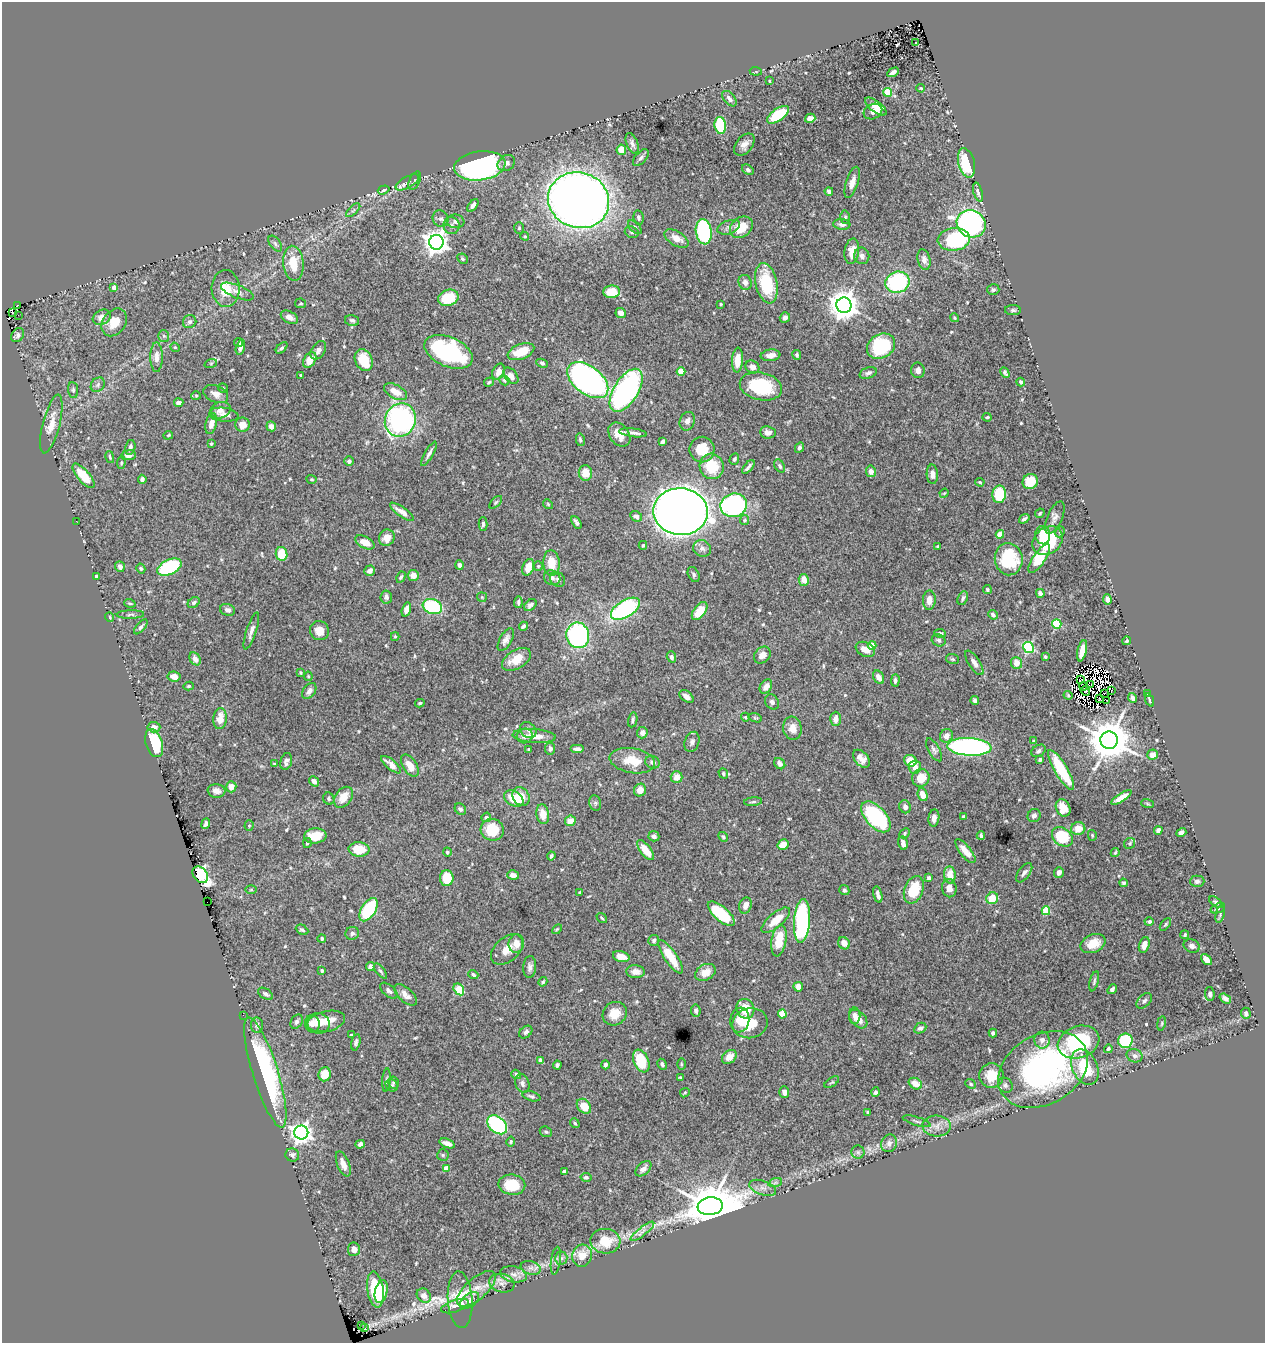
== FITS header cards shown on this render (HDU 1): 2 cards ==
NAXIS1  =                 1263
NAXIS2  =                 1341

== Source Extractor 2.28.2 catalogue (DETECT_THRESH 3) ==
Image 1263 x 1341 px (HDU 1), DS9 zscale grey, 1 PNG px = 1 image px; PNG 1267 x 1345 px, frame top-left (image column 1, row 1341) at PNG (2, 2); each listed source drawn as its Kron ellipse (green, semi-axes under 4 px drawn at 4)
Background 1.42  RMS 0.028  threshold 0.083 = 3 sigma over >= 5 px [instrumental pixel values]
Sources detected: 579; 6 with non-positive FLUX_AUTO (blend fragments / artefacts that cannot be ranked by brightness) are neither listed nor drawn; of the other 573, the 500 brightest by FLUX_AUTO listed and drawn (73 fainter detections omitted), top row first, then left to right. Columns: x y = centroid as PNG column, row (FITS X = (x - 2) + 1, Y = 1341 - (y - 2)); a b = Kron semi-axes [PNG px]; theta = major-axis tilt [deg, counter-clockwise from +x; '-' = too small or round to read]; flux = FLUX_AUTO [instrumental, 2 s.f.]
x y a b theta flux
916 42 3 2 - 4.9
756 71 6 4 -6 2
893 72 6 4 29 5.9
769 81 4 3 - 2
921 88 4 3 - 2
887 92 4 4 - 64
729 99 9 5 -49 7.6
876 106 12 5 -38 17
873 112 9 7 25 14
778 115 12 6 35 83
810 118 5 4 - 11
720 125 8 5 -81 120
632 143 11 5 -69 7.3
744 144 12 8 51 13
621 150 5 4 - 21
641 158 10 5 48 5.8
506 163 9 7 35 9.5
966 163 15 8 -76 68
480 166 26 14 8 640
748 170 6 4 -33 4.3
415 181 9 5 67 4
407 182 13 5 29 9.5
852 182 16 6 72 14
384 190 6 3 18 3.6
829 191 4 3 - 5.8
978 192 10 4 -74 5.9
579 200 31 27 -20 2300
473 205 7 4 54 8.1
353 210 9 3 44 3.6
845 217 6 4 88 3.2
638 218 7 5 -82 4.7
440 219 8 7 - 7.4
456 221 9 7 -8 7.4
842 224 8 5 -5 5.9
971 224 15 13 -29 440
451 225 8 8 - 6.7
635 227 8 5 -46 4.3
729 227 12 6 20 7.8
741 227 12 9 38 42
519 228 6 5 - 2.9
632 232 7 5 -19 4.6
704 232 13 8 -81 210
525 236 4 4 - 2.1
676 239 13 7 -31 20
954 239 16 11 6 200
436 242 7 7 - 1700
275 244 9 5 -53 5.1
852 251 13 7 83 20
862 256 8 7 - 7.5
463 259 5 4 - 3.7
924 260 10 6 -76 9.1
293 263 17 10 -85 44
745 282 7 6 - 8
897 282 12 10 18 190
766 283 20 11 -78 97
114 287 4 4 - 11
226 289 18 14 -87 40
993 290 6 5 - 3.7
237 291 17 6 -22 11
612 292 8 6 4 44
448 298 10 8 22 63
301 303 5 5 - 2.6
721 304 3 3 - 2.2
17 305 3 2 - 14
844 305 7 7 - 2800
1013 310 8 5 0 4.1
12 312 3 2 - 2
621 313 5 5 - 12
18 315 2 2 - 5.9
102 317 9 7 31 14
289 317 9 6 -28 10
785 317 5 5 - 7.5
955 318 4 3 - 2.6
352 320 7 5 -14 5
114 322 15 11 54 29
190 322 7 6 - 5.4
18 335 7 5 53 5.6
164 336 6 5 - 3.6
238 342 4 4 - 5.4
881 346 15 11 33 150
175 347 5 4 - 2.3
240 347 8 4 77 7.3
282 348 7 4 46 3.7
318 350 10 6 55 10
449 352 26 14 -24 200
521 352 14 7 21 46
771 355 10 6 7 10
797 355 5 3 - 3.2
157 357 15 6 90 12
310 360 8 5 56 25
364 360 11 8 -66 53
737 360 12 5 86 26
211 363 6 4 19 2.4
542 363 6 4 -25 3.8
752 367 7 6 - 12
918 370 8 7 - 8.6
681 371 4 4 - 38
499 372 8 6 66 15
1005 372 6 3 -61 4.4
868 373 9 5 20 5.5
301 376 3 3 - 2.8
511 376 9 6 -50 13
504 380 5 4 - 3.2
588 380 23 14 -37 660
489 382 5 4 - 3.3
1021 382 4 3 - 3.6
98 385 8 6 50 5.3
761 386 21 13 -13 110
223 388 5 4 - 2.6
73 390 8 5 -84 4.2
626 390 24 12 58 480
395 392 13 7 -29 22
216 394 13 8 -21 12
196 396 5 4 - 2.2
179 403 4 4 - 8.8
220 410 10 8 20 11
224 415 15 7 -6 13
987 417 4 3 - 2.8
400 420 17 15 64 400
687 421 9 7 70 8.3
51 424 30 8 76 28
211 424 11 5 76 15
242 425 7 7 - 16
271 426 5 5 - 11
768 432 8 6 -4 11
633 433 14 4 -7 7.6
168 435 5 4 - 2
619 435 13 9 -53 21
580 440 6 4 -79 3.3
663 441 4 4 - 7.9
211 444 4 3 - 2.8
130 447 8 5 78 5.7
799 448 5 4 - 4.5
702 450 13 12 - 41
429 454 13 4 61 7
128 455 7 5 7 8.2
110 457 6 3 -75 2.5
734 459 6 4 69 4.3
349 461 4 4 - 5.7
121 463 6 4 84 2.7
712 466 13 12 - 59
780 466 7 4 -59 4.1
748 467 8 3 51 5.3
871 471 5 5 - 12
585 473 8 6 -79 27
932 474 9 5 -86 11
84 476 15 6 -49 45
142 479 5 4 - 5.2
312 479 5 4 - 2.4
1030 481 8 7 - 39
980 482 5 3 - 2.4
944 493 5 4 - 2.1
999 494 9 6 86 70
496 502 8 4 45 3.3
548 504 5 4 - 2.2
734 505 13 11 17 400
402 512 14 5 -36 15
681 512 27 23 -4 2500
1040 513 5 3 - 2
636 516 6 5 - 7.4
1055 517 17 7 66 9.7
1024 519 6 3 35 4.8
745 520 5 4 - 2.4
76 521 3 2 - 2.6
576 522 7 4 -58 6.3
483 524 7 4 88 4.9
1060 532 6 4 69 2.7
1000 534 4 4 - 39
1043 535 9 7 -86 34
387 538 8 7 - 18
1048 541 16 13 40 95
365 542 10 5 -28 23
643 545 4 3 - 2.6
938 547 3 3 - 2.3
702 548 9 8 - 7.9
282 554 7 6 - 42
1009 559 16 14 -82 100
1039 559 17 6 56 87
551 563 13 8 -85 32
459 565 5 4 - 5.4
538 566 5 5 - 2.5
120 567 5 4 - 7
169 567 13 7 26 200
528 567 8 5 68 25
141 569 5 4 - 2.8
370 571 5 5 - 11
413 575 5 5 - 14
694 575 8 5 -64 4.3
96 576 4 3 - 8.5
401 577 6 4 61 3.3
552 578 8 7 - 7.2
558 579 8 6 -44 5.4
804 580 6 5 - 17
987 590 4 3 - 2.1
1040 593 4 4 - 6
386 597 6 5 - 5.9
482 597 5 4 - 2.1
963 598 7 4 64 4.5
1107 599 5 4 - 9.9
929 600 10 6 88 15
518 602 6 3 83 4.3
130 603 6 3 -19 2.5
194 603 6 5 - 4.4
530 605 7 5 41 5.7
432 607 10 7 -19 130
625 609 16 8 31 240
227 610 7 5 -18 6.8
406 610 7 4 74 13
700 611 10 5 53 41
130 614 13 4 1 4.5
993 615 5 4 - 4.3
109 617 5 3 - 3.2
1057 624 5 4 - 100
523 626 4 4 - 4.4
141 627 9 4 50 4.3
251 631 19 5 72 10
319 631 10 9 - 19
940 633 6 4 -7 3.6
578 635 13 11 -78 310
395 637 4 4 - 2.2
506 640 12 6 60 8.6
939 640 7 6 - 5
1127 641 4 3 - 2.9
872 645 4 4 - 39
1028 647 5 5 - 180
865 649 10 7 -24 18
1082 651 11 4 77 23
762 655 9 7 47 15
671 657 6 4 -70 5
1045 657 4 3 - 2.9
195 659 7 5 -61 9.6
516 659 16 9 31 34
953 659 6 5 - 2.9
974 663 14 5 -56 9.4
1016 663 6 5 - 18
300 673 3 3 - 2.6
174 676 6 5 - 16
308 676 5 3 - 2.1
879 677 7 5 -59 13
1081 679 2 2 - 2.6
895 680 6 4 89 5.8
1091 684 4 2 - 3.3
189 686 5 4 - 2.6
1083 686 4 2 - 3.3
766 687 8 5 56 12
309 691 9 6 53 8.3
1085 691 5 2 - 2.5
1111 691 3 2 - 2
1104 693 3 2 - 2.7
1148 693 2 2 - 10
1068 695 4 3 - 2.1
686 696 8 5 -37 9.8
1133 698 5 4 - 6.8
1100 699 4 2 - 3.1
1107 700 2 2 - 3.1
1149 700 7 3 -68 3.7
975 701 4 4 - 6.3
772 702 8 6 -56 5.5
420 703 5 3 - 2.5
745 717 4 4 - 2
755 718 7 4 -15 2.8
220 719 10 7 84 25
836 719 7 5 86 12
633 720 7 4 79 4.3
154 727 6 5 - 12
792 728 11 9 -82 16
528 730 9 7 -44 6.4
642 733 6 5 - 9
525 736 8 7 - 9.8
534 736 21 7 -4 27
946 736 7 6 - 14
1109 740 9 8 - 7400
1034 741 3 3 - 2.2
692 742 10 7 71 7.9
154 743 14 8 -73 85
969 747 22 9 -3 540
529 749 3 3 - 2
550 749 6 5 - 6
577 749 7 4 0 8.8
934 750 13 5 -61 5.7
1039 751 8 5 32 4.3
1153 755 5 5 - 13
861 759 10 6 -50 13
1040 760 4 3 - 5.5
286 761 9 5 76 6.2
632 761 23 12 -10 40
910 761 6 5 - 34
652 762 7 6 - 7.5
274 764 3 2 - 2
780 764 6 5 - 8.4
391 765 12 5 -40 15
410 766 12 6 -57 22
915 767 6 6 - 12
1061 770 23 6 -59 88
723 773 5 4 - 3
677 777 6 6 - 16
921 778 9 8 - 31
314 781 5 4 - 8.8
231 787 5 5 - 12
640 790 6 6 - 15
216 791 9 7 -7 11
923 795 6 5 - 22
343 797 11 8 54 24
521 797 10 8 -55 23
1121 797 12 4 32 15
514 798 10 7 -30 36
329 799 6 5 - 3.5
753 802 9 3 6 3.1
595 803 8 6 -79 4
1147 804 6 3 -19 2
905 807 6 5 - 8.8
1063 808 9 7 -64 27
460 809 6 5 - 5.5
543 814 10 6 -81 25
964 816 3 3 - 3
1034 816 7 6 - 6.1
486 817 5 4 - 4.2
876 817 19 10 -47 170
934 818 9 5 83 9.6
570 821 5 5 - 19
206 824 5 3 - 5.9
249 826 5 4 - 2.2
1078 829 7 6 - 23
492 830 11 11 - 56
1158 830 4 4 - 10
1181 832 5 4 - 7.6
904 833 6 4 45 2.6
981 835 4 3 - 3.8
1092 835 5 4 - 2.6
315 836 11 7 5 38
654 836 5 5 - 6
723 837 5 4 - 2.8
1062 837 11 8 -38 110
307 843 5 4 - 3.4
903 843 7 4 -79 7.8
1130 843 6 5 - 3.2
783 845 6 5 - 20
359 849 10 7 -4 46
645 850 12 5 -52 31
965 851 15 5 -51 17
447 852 4 4 - 3.8
1115 853 4 3 - 2.3
551 856 4 3 - 3.8
1059 872 5 5 - 6.7
1024 873 11 5 53 7.6
200 875 9 6 -50 250
513 875 6 4 -13 11
950 875 8 6 -85 26
447 878 8 6 -90 52
929 878 4 4 - 5.4
1197 881 7 5 2 4.7
1123 883 4 4 - 3.4
949 888 9 7 -80 14
251 890 6 4 1 2.2
844 890 5 5 - 4.2
914 890 14 9 70 55
580 892 3 3 - 2.4
878 894 8 3 -76 8
992 898 6 5 - 36
207 902 2 2 - 2.1
1216 902 8 4 -37 4.1
745 905 8 6 72 12
1218 908 7 4 21 3.7
369 910 13 7 58 120
1046 911 4 4 - 64
721 914 17 7 -41 99
1220 914 9 4 75 4.1
602 918 6 4 -38 2.4
776 920 17 7 40 31
802 921 22 8 86 260
1149 922 4 4 - 3.9
1165 924 7 4 50 3.2
557 929 6 3 44 2.2
302 930 6 4 -27 3.7
352 933 7 6 - 6.1
1185 935 4 3 - 2.8
322 938 4 4 - 3.1
654 940 5 5 - 3.5
779 941 16 7 81 40
516 943 9 7 82 16
844 943 6 5 - 13
1093 943 13 9 23 29
1144 945 8 5 73 15
1192 946 8 6 -22 8
507 949 19 12 41 25
621 956 8 5 -16 18
671 957 20 6 -55 44
1206 960 6 4 -48 16
370 967 4 4 - 9.9
530 967 11 6 87 7
322 971 4 4 - 3.4
380 971 9 4 -51 3.8
636 972 9 6 -4 13
705 972 11 7 28 20
473 975 5 4 - 3.6
1094 981 10 3 75 3.4
543 982 5 4 - 3.3
798 987 5 4 - 16
459 989 6 5 - 66
1112 989 5 4 - 5.8
389 991 10 5 -40 6
266 994 8 5 -33 4.6
1210 994 7 5 -82 6.2
406 995 14 7 -42 12
1225 998 6 4 -35 6.8
1144 1001 9 6 44 5.8
745 1009 10 9 - 46
696 1011 6 5 - 4.9
1246 1013 5 4 - 6
615 1014 12 11 - 27
782 1014 4 4 - 51
243 1015 2 2 - 60
855 1016 8 5 89 8.6
858 1019 11 7 -47 14
740 1020 12 9 82 22
326 1021 19 10 12 30
297 1022 8 5 58 6.4
319 1023 11 10 - 19
750 1023 18 15 11 45
1161 1023 7 3 81 2.4
312 1024 9 7 -81 12
257 1025 8 6 -84 5.8
920 1028 6 5 - 5.5
526 1032 7 5 42 4.5
993 1033 4 4 - 5.8
351 1035 3 3 - 2
1042 1040 8 7 - 10
1125 1041 7 7 - 130
356 1042 8 4 77 4.4
1079 1042 21 16 20 180
1108 1049 4 3 - 3
1135 1056 8 6 -23 6
729 1057 8 6 41 16
540 1060 4 3 - 5.3
641 1061 12 7 -67 70
662 1064 6 4 -62 4.4
681 1064 6 4 -89 2
557 1065 4 3 - 3.7
605 1065 4 3 - 4.8
1085 1067 18 12 -65 77
1043 1070 48 34 30 510
265 1072 57 12 -73 290
325 1074 7 6 - 26
516 1074 5 4 - 4
991 1076 12 12 - 37
680 1078 3 3 - 2.2
386 1080 11 3 85 3.8
393 1082 6 5 - 3.2
832 1082 8 4 34 2.8
522 1083 10 7 -70 7.1
915 1084 7 5 -31 20
970 1084 6 4 -41 3.2
392 1085 6 5 - 3.5
1005 1085 8 7 - 5.7
784 1092 6 5 - 8.6
875 1092 5 4 - 5.5
685 1093 5 3 - 2.3
531 1096 9 4 -16 4.4
584 1106 8 6 -48 36
868 1112 3 2 - 2.3
917 1121 14 3 -17 4.1
575 1123 5 3 - 2.5
497 1125 11 7 -41 240
937 1126 14 10 -3 16
546 1132 6 5 - 3.6
301 1133 7 7 - 1200
511 1141 5 4 - 2.7
447 1143 8 4 -20 11
889 1143 9 7 67 9.5
360 1144 5 4 - 7.8
858 1152 6 6 - 4.5
292 1155 7 6 - 5.2
443 1155 5 5 - 3
343 1164 13 6 -68 16
446 1168 4 4 - 22
643 1169 9 6 44 10
564 1171 3 3 - 6.3
586 1177 5 4 - 4.1
775 1183 7 4 19 4.4
512 1185 13 10 -9 61
763 1188 14 7 -20 11
710 1206 12 9 7 9100
642 1231 14 3 38 8.2
605 1241 15 12 -4 49
354 1249 7 6 - 9.5
582 1256 11 10 - 28
561 1258 6 6 - 5.8
556 1261 14 5 82 6.2
531 1268 10 6 -17 8.6
513 1274 13 8 -12 13
502 1283 13 9 -11 13
375 1289 18 8 -82 100
476 1289 24 10 41 28
381 1291 11 6 76 38
424 1296 8 6 -46 13
460 1300 28 12 -86 32
469 1300 11 6 38 8.7
455 1306 14 6 18 10
361 1326 2 2 - 2.7
365 1328 3 2 - 2.8
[73 fainter detections neither listed nor drawn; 6 non-positive-flux detections neither listed nor drawn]